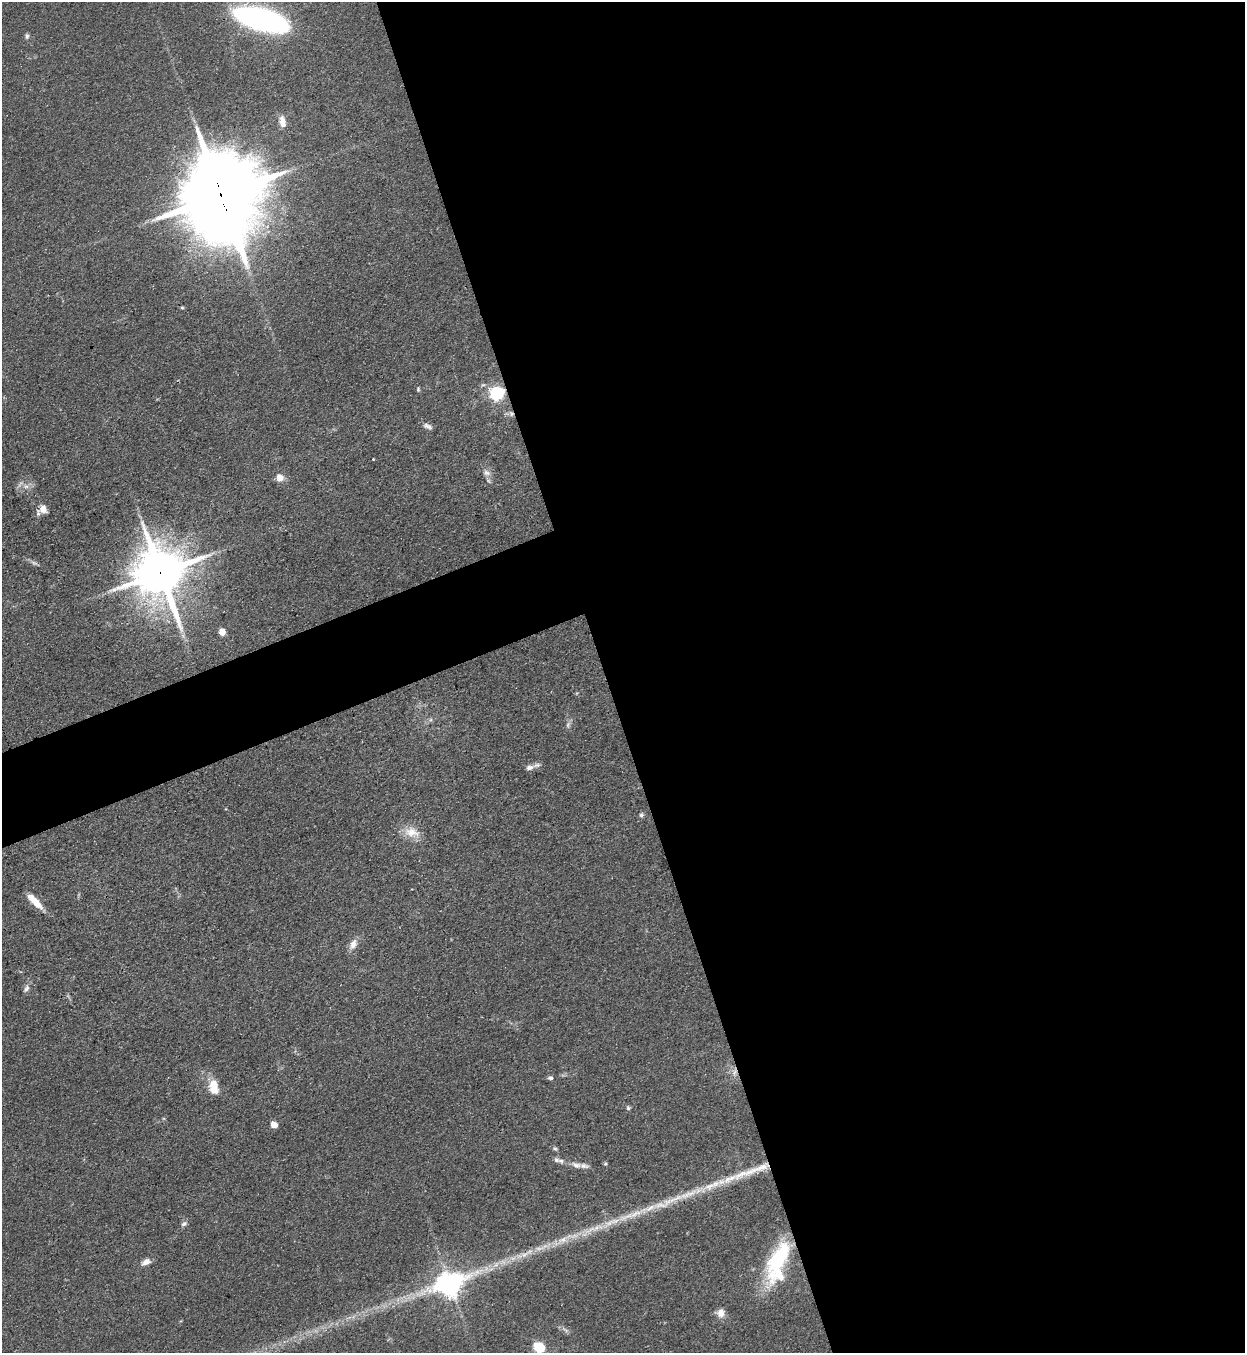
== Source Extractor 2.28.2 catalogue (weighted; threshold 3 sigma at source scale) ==
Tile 8 of 4 x 4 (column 4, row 2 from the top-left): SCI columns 4036-5278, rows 2739-4089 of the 5457 x 5478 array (HDU 1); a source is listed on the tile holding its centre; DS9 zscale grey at full resolution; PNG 1247 x 1355 px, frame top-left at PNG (2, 2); no overlay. Shown black and unused: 55% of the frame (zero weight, under 3 of 4 exposures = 5% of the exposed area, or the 3 px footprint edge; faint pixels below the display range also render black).
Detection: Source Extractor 2.28.2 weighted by HDU 2 'WHT'; one run over the whole footprint, this tile lists its part. Background 0.0726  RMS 0.0059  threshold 0.0264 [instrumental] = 3 sigma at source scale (4.5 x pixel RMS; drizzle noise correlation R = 1.50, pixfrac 1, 0.05/0.05 arcsec/px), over >= 5 px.
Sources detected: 53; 2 too faint to see at this stretch — not listed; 9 inside a brighter listed object's ellipse — not listed separately; the other 42 listed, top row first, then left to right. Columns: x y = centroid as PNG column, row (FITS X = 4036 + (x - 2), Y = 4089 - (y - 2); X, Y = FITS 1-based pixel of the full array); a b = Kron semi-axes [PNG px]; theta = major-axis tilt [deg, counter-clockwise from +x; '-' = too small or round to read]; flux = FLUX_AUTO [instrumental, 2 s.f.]
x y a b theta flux
260 19 41 14 -16 270
27 36 7 6 - 1.4
282 122 14 7 -79 5.2
221 195 27 22 -82 9000
182 307 4 4 - 0.69
418 389 6 5 - 0.85
496 393 6 6 - 130
511 414 8 6 -49 1.8
428 426 13 6 -25 2.4
486 473 10 8 -34 3
279 478 5 5 - 10
26 486 8 6 -20 2.7
43 509 10 9 - 5.4
34 563 10 5 -24 1.7
160 573 17 15 -73 2700
222 632 5 5 - 12
530 768 10 6 14 2.7
641 815 7 6 - 1.4
412 832 22 14 -12 9.7
35 901 23 7 -46 9.5
353 944 14 8 66 4.7
26 989 11 7 61 2.3
735 1072 10 6 59 2.7
550 1078 7 5 -6 1.4
214 1087 17 10 -80 11
628 1108 6 5 - 1.1
274 1125 5 5 - 11
555 1149 8 5 -22 1.1
556 1160 9 6 -25 1.9
576 1165 13 7 -14 3.7
741 1174 24 9 30 8.4
667 1202 68 9 22 29
184 1224 9 6 36 1.7
563 1240 16 8 26 6.3
524 1254 16 7 22 5.9
779 1257 62 19 65 56
146 1262 12 7 24 3.7
496 1264 10 6 62 3
486 1269 7 5 46 2.5
450 1284 11 8 21 600
721 1313 12 11 - 4.7
539 1347 9 7 -18 23
Overlapping masked pixels (flux is a lower limit): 6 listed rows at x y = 221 195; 496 393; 511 414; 160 573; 735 1072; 667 1202
Isophote crosses this tile's border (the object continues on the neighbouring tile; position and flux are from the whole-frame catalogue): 1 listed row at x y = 539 1347